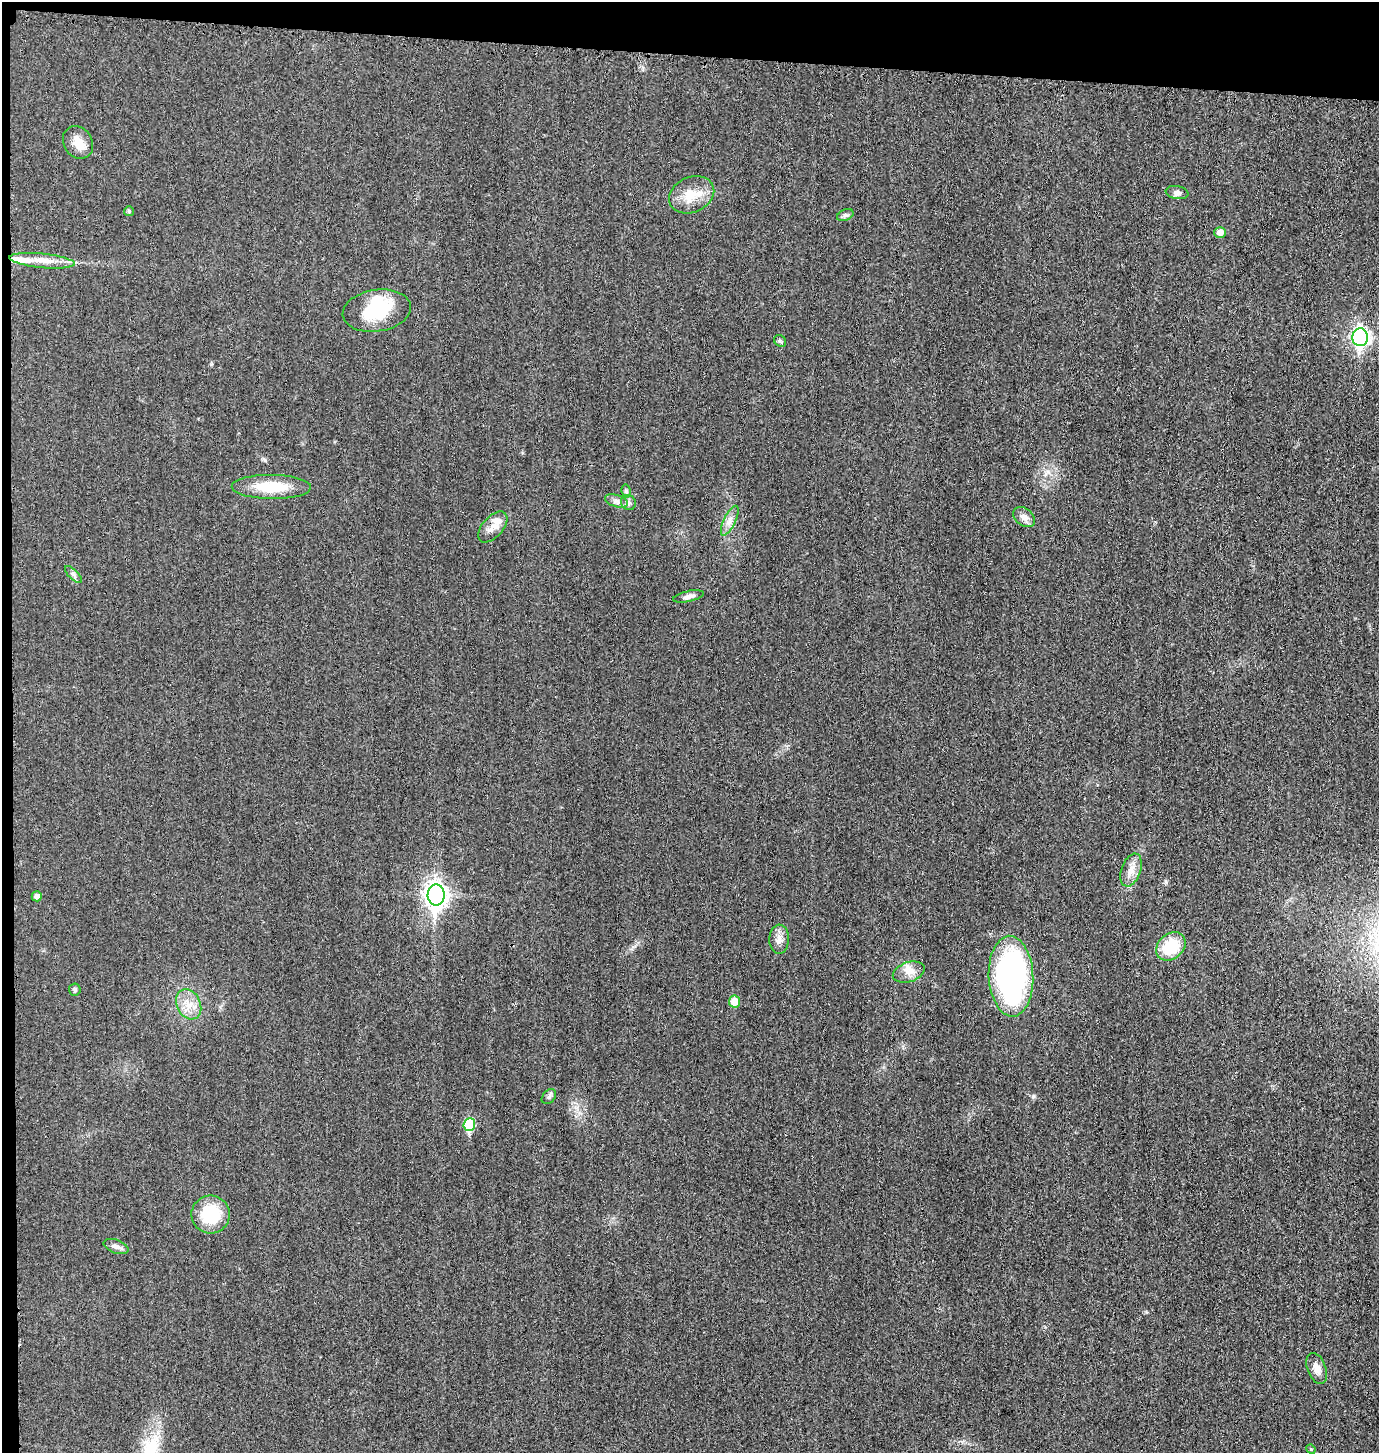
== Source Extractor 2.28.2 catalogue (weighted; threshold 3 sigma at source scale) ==
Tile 1 of 3 x 3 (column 1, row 1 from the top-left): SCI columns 157-1533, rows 2922-4372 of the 4402 x 4385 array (HDU 1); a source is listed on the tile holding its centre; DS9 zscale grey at full resolution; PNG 1381 x 1455 px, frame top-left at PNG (2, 2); each listed source drawn as its Kron ellipse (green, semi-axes under 4 px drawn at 4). Shown black and unused: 5% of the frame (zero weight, under 3 of 4 exposures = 2% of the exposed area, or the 3 px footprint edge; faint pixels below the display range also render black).
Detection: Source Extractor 2.28.2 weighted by HDU 2 'WHT'; one run over the whole footprint, this tile lists its part. Background 0.0332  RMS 0.006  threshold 0.0269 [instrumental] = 3 sigma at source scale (4.5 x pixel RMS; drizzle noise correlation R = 1.50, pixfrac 1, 0.05/0.05 arcsec/px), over >= 5 px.
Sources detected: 39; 2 inside a brighter object's white glare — neither listed nor drawn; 2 inside a brighter listed object's ellipse — not listed separately; the other 35 listed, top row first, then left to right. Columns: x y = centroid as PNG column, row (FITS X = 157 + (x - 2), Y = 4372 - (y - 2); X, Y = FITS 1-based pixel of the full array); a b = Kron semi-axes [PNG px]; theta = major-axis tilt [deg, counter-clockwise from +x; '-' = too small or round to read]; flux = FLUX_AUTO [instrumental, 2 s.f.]
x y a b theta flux
78 142 17 14 -56 7.5
1177 193 11 6 -8 2.3
692 195 23 17 23 13
129 211 5 5 - 0.98
845 215 8 5 23 1.4
1220 232 6 5 - 4.6
42 261 33 7 -6 8.7
377 311 34 21 9 30
1360 337 9 7 88 180
780 341 6 5 - 1.1
271 487 40 12 -1 21
626 491 6 4 -80 1.3
617 501 12 6 -17 2.4
628 502 8 7 - 1.7
1024 517 12 8 -37 3.8
730 521 16 6 64 3.8
493 527 18 10 48 6
73 574 11 5 -45 1.7
688 596 16 5 12 2.9
1131 870 17 9 70 5.8
436 895 10 8 89 410
37 896 5 5 - 2.5
779 939 14 9 88 4.3
1171 946 16 12 41 23
909 972 16 10 18 5.7
1011 976 40 22 -87 150
75 990 6 6 - 1.2
734 1002 6 5 - 9.2
189 1004 16 12 -63 8.1
549 1097 8 6 49 1.4
469 1125 6 6 - 30
211 1214 19 19 - 27
116 1246 13 6 -19 2.7
1317 1368 16 9 -69 4.8
1311 1449 5 4 - 0.72
Unlisted compact peaks at least as high as the median listed source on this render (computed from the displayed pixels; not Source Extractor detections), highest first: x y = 1033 1096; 211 364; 1166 882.